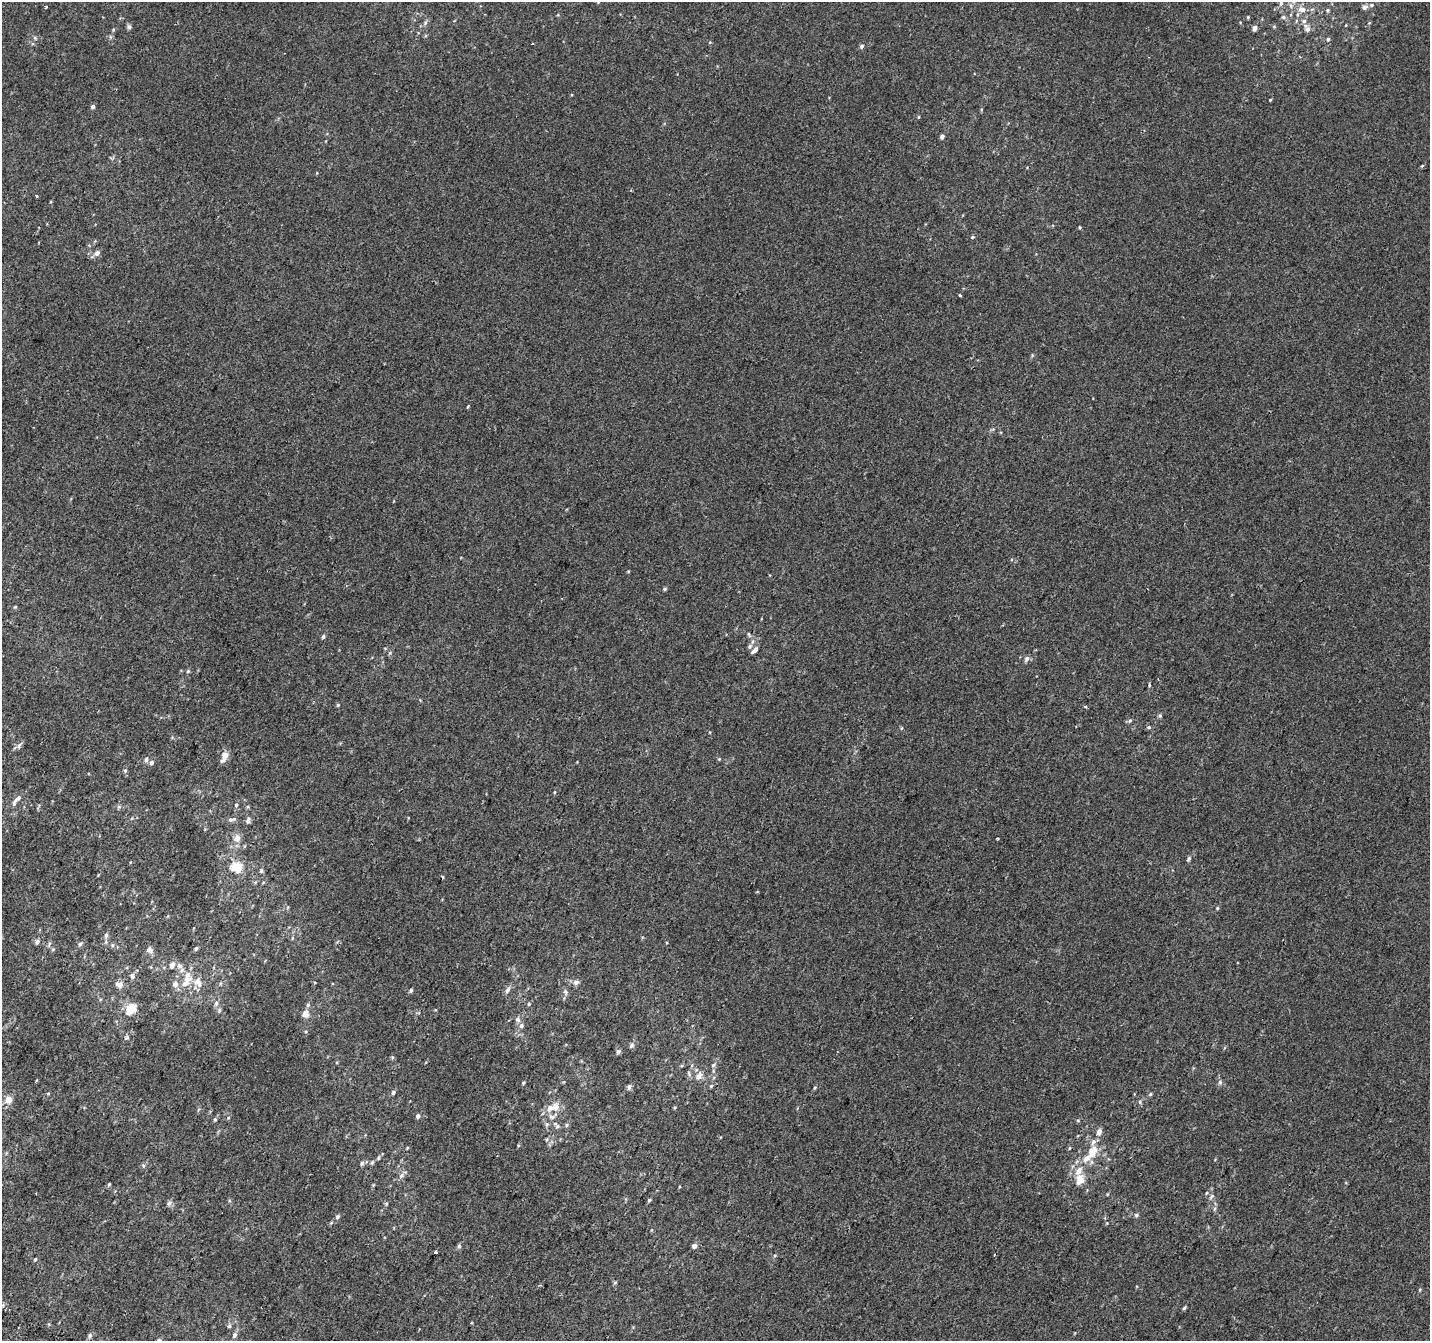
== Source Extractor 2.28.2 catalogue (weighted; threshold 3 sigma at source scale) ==
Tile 7 of 4 x 4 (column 3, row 2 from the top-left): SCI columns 2883-4310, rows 2982-4320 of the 5758 x 5899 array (HDU 1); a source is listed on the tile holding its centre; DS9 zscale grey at full resolution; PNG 1432 x 1343 px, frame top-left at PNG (2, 2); no overlay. Shown black and unused: <1% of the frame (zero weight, under 2 of 3 exposures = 2% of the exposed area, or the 3 px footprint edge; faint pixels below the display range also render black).
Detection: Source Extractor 2.28.2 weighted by HDU 2 'WHT'; one run over the whole footprint, this tile lists its part. Background 2.19e-04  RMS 0.0036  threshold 0.0161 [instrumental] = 3 sigma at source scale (4.5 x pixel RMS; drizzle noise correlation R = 1.50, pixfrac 1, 0.0396/0.0396 arcsec/px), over >= 5 px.
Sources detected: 138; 11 inside a brighter listed object's ellipse — not listed separately; the other 127 listed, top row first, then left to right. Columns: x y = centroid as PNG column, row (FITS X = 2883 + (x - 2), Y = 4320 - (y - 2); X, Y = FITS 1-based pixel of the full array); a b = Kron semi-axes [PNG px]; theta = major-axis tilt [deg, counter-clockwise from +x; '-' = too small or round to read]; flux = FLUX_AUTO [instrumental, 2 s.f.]
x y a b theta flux
598 2 4 4 - 0.36
1281 3 7 5 73 0.89
1291 5 8 6 -69 1
46 7 3 3 - 0.72
1365 7 8 6 27 0.92
1302 9 10 8 -15 2.5
1327 10 5 4 - 0.48
1248 17 5 3 - 0.34
1283 17 7 5 -15 0.71
425 22 7 4 71 0.72
1274 26 5 3 - 0.35
129 27 7 5 -89 0.72
1255 28 5 4 - 1.6
1307 28 13 7 -55 1.7
113 30 5 4 - 0.38
35 38 6 4 -47 0.48
1328 39 5 4 - 0.56
532 43 3 2 - 0.38
862 46 5 5 - 0.74
1270 100 4 3 - 0.27
93 106 4 4 - 0.94
918 117 5 3 - 0.28
942 137 5 4 - 0.77
1422 166 4 3 - 0.56
1080 227 4 3 - 0.34
973 237 4 3 - 0.76
97 253 9 6 35 1.4
960 295 3 3 - 0.44
468 406 4 2 - 0.38
665 589 5 4 - 0.48
15 607 5 4 - 0.37
749 634 8 4 -63 0.63
323 636 5 4 - 0.66
750 646 7 6 - 0.81
755 650 9 4 43 1.6
1027 658 8 6 58 1
188 671 5 5 - 0.45
1149 685 5 3 - 0.38
338 705 5 4 - 0.39
1085 707 3 3 - 1.1
1160 716 6 5 - 0.56
1130 720 6 4 4 0.53
1149 727 5 5 - 0.61
19 746 10 5 59 1
225 755 7 6 - 2.7
146 759 6 6 - 0.9
719 759 4 4 - 0.32
151 763 5 5 - 0.81
125 770 6 5 - 0.58
16 800 20 6 51 1.7
236 805 5 4 - 0.55
119 807 6 4 -18 0.58
232 819 13 5 12 1
248 820 9 5 77 1
237 838 10 8 80 2.3
1189 858 6 5 - 0.67
236 867 13 11 -17 6.5
98 875 5 3 - 0.26
443 877 4 3 - 0.47
1217 908 5 3 - 0.35
106 935 8 5 75 0.88
37 942 6 5 - 0.88
80 944 5 5 - 0.66
112 945 6 4 -47 0.56
196 948 5 4 - 0.61
53 949 6 3 19 0.38
149 950 10 8 -41 1.5
172 965 7 5 68 1.7
179 966 10 7 -45 1.5
132 976 7 6 - 1.1
186 982 22 10 57 5
198 982 14 11 -46 3
576 982 9 6 18 1.1
119 984 9 6 -23 2.4
411 990 5 4 - 0.64
507 990 9 5 56 1.2
565 992 8 5 -62 0.86
216 1003 8 6 73 0.97
529 1004 5 4 - 0.45
308 1005 6 5 - 0.67
132 1007 10 9 - 5.7
305 1013 8 7 - 2.4
518 1020 8 7 - 1
126 1038 7 4 1 0.45
632 1045 8 6 46 0.87
618 1052 6 5 - 0.71
713 1065 6 5 - 0.62
698 1076 11 7 57 2
1220 1082 7 5 -70 0.77
523 1083 4 3 - 0.43
711 1086 5 4 - 0.41
629 1087 7 5 65 1
393 1092 6 5 - 0.74
48 1093 5 3 - 0.3
1150 1094 5 4 - 0.45
8 1100 6 6 - 3.3
554 1107 21 10 14 4.2
418 1116 6 5 - 0.86
215 1119 5 4 - 0.43
547 1124 7 5 72 0.71
556 1125 13 6 -49 1.2
566 1125 5 5 - 0.53
1099 1132 9 6 71 1.5
546 1140 5 3 - 0.37
1069 1148 5 3 - 0.29
1092 1152 17 10 64 5.5
378 1158 5 3 - 0.4
362 1163 6 5 - 0.68
401 1175 8 6 40 1.1
1080 1180 15 12 81 3.9
109 1184 4 3 - 0.38
1206 1193 5 3 - 0.33
1211 1196 8 5 52 0.74
649 1200 4 4 - 0.47
169 1203 8 5 47 0.95
386 1204 5 4 - 0.42
1136 1215 6 5 - 0.61
337 1217 6 5 - 0.8
459 1246 5 5 - 0.65
694 1246 6 6 - 1.1
435 1252 3 3 - 1.2
35 1259 4 4 - 0.4
1184 1308 6 3 44 0.52
229 1326 6 4 44 0.51
90 1335 6 6 - 0.68
234 1335 7 6 - 0.88
159 1340 6 4 -16 0.5
Isophote crosses this tile's border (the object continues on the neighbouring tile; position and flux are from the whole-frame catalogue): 2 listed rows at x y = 598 2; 159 1340